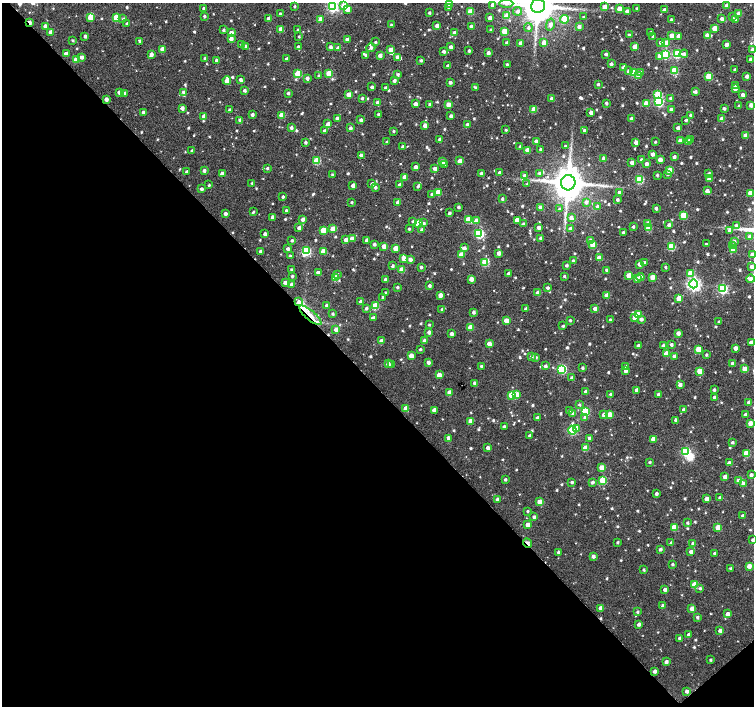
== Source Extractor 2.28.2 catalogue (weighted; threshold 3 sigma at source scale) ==
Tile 14 of 4 x 4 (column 2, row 4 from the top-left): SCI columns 1505-3008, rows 150-1556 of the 6021 x 5992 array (HDU 1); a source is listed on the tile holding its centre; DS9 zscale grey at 2 x 2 block average (1 PNG px = mean of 2 x 2 image px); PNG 756 x 708 px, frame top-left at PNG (2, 3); each listed source drawn as its Kron ellipse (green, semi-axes under 4 px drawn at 4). Shown black and unused: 46% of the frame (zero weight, under 2 of 3 exposures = <1% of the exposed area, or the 3 px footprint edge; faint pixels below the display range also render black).
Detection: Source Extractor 2.28.2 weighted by HDU 2 'WHT'; one run over the whole footprint, this tile lists its part. Background 0.0536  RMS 0.018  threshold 0.081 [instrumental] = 3 sigma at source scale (4.5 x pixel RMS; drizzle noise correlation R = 1.50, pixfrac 1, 0.0396/0.0396 arcsec/px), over >= 5 px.
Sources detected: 855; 1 inside a brighter object's white glare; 5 cosmic-ray / hot-pixel residue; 1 long thin detection or spike segment (spike, bleed or trail) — neither listed nor drawn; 2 coinciding with a brighter row at this scale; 14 inside a brighter listed object's ellipse — not listed separately; of the other 832, all 500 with FLUX_AUTO >= 5.69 (the completeness limit of this list) listed and drawn (332 fainter detections not listed), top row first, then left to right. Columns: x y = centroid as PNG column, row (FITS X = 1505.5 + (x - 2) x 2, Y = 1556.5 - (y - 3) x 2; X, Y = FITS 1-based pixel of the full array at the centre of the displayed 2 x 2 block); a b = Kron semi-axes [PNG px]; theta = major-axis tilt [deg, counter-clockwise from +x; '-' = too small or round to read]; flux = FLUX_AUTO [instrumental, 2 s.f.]
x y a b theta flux
449 4 3 3 - 14
506 4 7 3 0 12
493 5 3 3 - 33
294 6 2 2 - 6.3
333 6 4 4 - 580
344 6 3 3 - 100
538 6 7 6 - 11000
727 6 3 3 - 38
448 7 3 3 - 6.8
604 7 3 3 - 27
204 8 2 2 - 13
637 8 2 2 - 6.1
347 9 3 3 - 39
619 9 3 3 - 46
664 10 3 2 - 13
518 11 4 3 - 11
627 11 3 3 - 29
470 12 3 3 - 110
429 13 3 2 - 7.7
739 13 3 3 - 43
280 14 2 2 - 8.6
204 16 2 2 - 6.8
507 16 3 3 - 85
90 17 3 3 - 66
583 17 2 2 - 6.2
733 17 4 3 - 7.5
116 18 3 3 - 110
269 18 3 3 - 28
490 18 3 2 - 20
123 19 3 3 - 6
321 19 3 3 - 46
564 19 4 3 - 94
722 19 3 2 - 17
735 19 3 3 - 13
671 20 3 2 - 7.1
29 22 4 2 - 34
127 23 2 2 - 6.1
391 25 2 2 - 7.1
550 25 6 4 76 20
45 26 3 2 - 19
437 26 3 3 - 21
471 26 3 3 - 12
579 26 3 3 - 14
528 28 4 3 - 9.4
715 28 3 3 - 51
281 29 3 3 - 43
224 30 3 3 - 8.2
298 30 3 2 - 7.5
490 30 3 3 - 5.8
504 31 3 3 - 74
51 32 3 3 - 29
650 32 2 2 - 8
231 33 3 3 - 31
455 33 3 3 - 34
629 35 3 2 - 6.7
671 35 3 3 - 30
707 35 3 3 - 23
85 36 2 2 - 13
299 36 2 2 - 6
653 36 3 3 - 7.9
678 36 3 3 - 22
231 39 4 3 - 23
347 39 3 3 - 23
72 40 3 2 - 5.9
140 41 3 2 - 10
375 42 2 2 - 6.4
660 42 3 3 - 11
507 43 3 2 - 8.9
520 43 3 2 - 18
544 43 3 3 - 36
666 43 3 3 - 67
241 45 3 2 - 7.8
726 45 3 2 - 23
246 46 3 3 - 8.1
298 47 3 2 - 6.6
331 47 3 2 - 14
451 47 3 3 - 16
635 47 3 3 - 48
338 48 3 3 - 15
371 48 4 3 - 10
162 49 3 3 - 34
391 50 3 3 - 40
752 50 3 3 - 17
444 51 3 2 - 12
469 51 2 2 - 9
66 53 3 3 - 23
488 53 3 2 - 17
151 54 3 3 - 14
606 54 2 2 - 12
665 54 3 3 - 280
677 54 3 3 - 240
684 54 4 4 - 12
366 55 3 3 - 10
380 55 3 2 - 22
660 56 4 3 - 21
82 57 3 3 - 17
397 57 3 3 - 18
205 58 3 2 - 9.9
287 59 3 2 - 13
750 59 2 2 - 13
76 60 3 3 - 59
217 60 3 3 - 16
421 60 3 2 - 8.5
507 64 3 2 - 6.2
611 64 2 2 - 12
448 65 2 2 - 12
623 67 3 3 - 9.5
735 70 2 2 - 9.1
628 71 3 3 - 9.9
674 71 3 3 - 170
633 72 3 3 - 120
329 73 3 3 - 98
640 73 3 3 - 18
298 74 3 3 - 140
398 74 3 3 - 9.1
319 76 3 2 - 7.4
638 76 4 4 - 13
709 76 3 3 - 120
747 76 3 2 - 16
307 78 3 3 - 15
227 80 4 3 - 47
240 80 3 3 - 12
394 81 3 3 - 12
450 82 3 2 - 13
598 84 2 2 - 8.2
735 86 3 3 - 12
372 87 2 2 - 11
385 87 3 2 - 5.8
476 88 3 3 - 7.6
735 89 3 3 - 22
244 90 3 2 - 11
119 92 3 3 - 20
183 92 3 3 - 13
695 92 3 3 - 12
125 93 3 3 - 9.5
288 93 2 2 - 9.7
349 94 3 3 - 45
658 94 3 3 - 150
743 95 3 3 - 16
362 98 3 2 - 7.5
671 98 3 3 - 8.1
106 99 3 3 - 21
552 99 3 3 - 28
377 102 3 3 - 13
659 102 4 3 - 290
606 103 3 2 - 10
415 104 3 3 - 26
429 104 3 2 - 7.4
448 104 3 3 - 31
646 104 3 3 - 76
751 105 3 3 - 23
739 106 3 2 - 5.7
182 108 3 3 - 19
724 108 2 2 - 10
534 109 3 3 - 69
230 110 2 2 - 12
671 110 3 3 - 21
143 112 2 2 - 19
591 113 3 3 - 15
378 114 2 2 - 8.8
252 115 3 2 - 14
282 115 3 3 - 63
691 115 3 2 - 14
204 116 3 3 - 23
451 116 2 2 - 14
337 118 3 2 - 13
632 119 3 3 - 22
722 119 3 3 - 36
240 120 3 3 - 13
361 120 2 2 - 12
686 120 2 2 - 7.6
328 124 3 3 - 19
467 124 2 2 - 10
425 125 3 3 - 23
291 128 3 3 - 12
350 128 3 2 - 15
678 128 3 3 - 20
506 130 2 2 - 5.7
584 130 3 3 - 8.1
324 131 2 2 - 9.6
393 131 2 2 - 6.9
746 136 3 3 - 47
440 140 4 3 - 15
691 140 3 3 - 20
536 141 3 2 - 18
680 141 3 3 - 35
688 141 3 2 - 22
306 142 3 2 - 8.8
387 142 2 2 - 6.5
636 142 3 2 - 24
655 142 2 2 - 5.8
520 146 4 3 - 8.9
565 146 2 2 - 8.2
403 147 3 2 - 12
540 149 3 2 - 8.2
192 150 2 2 - 6.2
527 150 3 3 - 42
653 154 3 3 - 18
361 155 2 2 - 21
674 157 3 2 - 12
604 158 3 3 - 31
660 159 3 3 - 30
641 160 2 2 - 6.9
317 161 3 3 - 170
442 161 3 3 - 24
460 161 3 3 - 48
632 163 3 3 - 19
445 164 3 3 - 8.7
646 164 3 3 - 20
416 167 3 2 - 24
267 168 3 2 - 8.1
435 168 4 3 - 18
204 170 3 2 - 14
670 170 3 3 - 76
186 172 2 2 - 8.9
481 173 3 2 - 10
500 173 2 2 - 13
539 173 3 3 - 6.6
709 173 3 3 - 8
222 174 3 3 - 36
667 174 3 2 - 9.3
332 175 2 2 - 7.3
524 175 3 3 - 9.9
657 175 2 2 - 6.8
404 177 3 3 - 30
640 179 3 3 - 210
710 179 3 3 - 37
252 183 3 2 - 6.4
568 183 7 7 - 12000
372 184 3 3 - 11
527 184 3 2 - 6
209 185 2 2 - 6.1
353 185 3 2 - 22
399 185 3 2 - 15
418 186 3 2 - 7.1
375 187 3 3 - 9.6
201 189 3 3 - 13
707 191 3 3 - 23
438 192 3 3 - 92
620 192 3 3 - 18
750 193 3 3 - 56
432 194 3 3 - 9.3
283 197 2 2 - 8.6
502 199 3 2 - 9
617 200 2 2 - 9.8
352 202 2 2 - 6.3
398 202 3 3 - 42
586 202 4 4 - 14
598 206 3 3 - 8.3
458 207 2 2 - 9.5
541 208 3 3 - 40
656 208 2 2 - 11
559 209 3 3 - 5.9
286 210 2 2 - 9.2
253 212 4 2 - 6.4
225 213 2 2 - 16
449 213 2 2 - 10
684 216 3 3 - 130
272 217 3 2 - 18
571 218 4 3 - 23
303 219 3 3 - 22
468 220 3 3 - 100
517 220 3 3 - 47
413 221 3 3 - 7.9
476 221 3 3 - 40
418 223 3 3 - 110
423 223 3 3 - 8.5
648 223 4 3 - 17
523 224 2 2 - 8.6
669 225 3 2 - 12
736 225 4 3 - 11
538 227 3 2 - 19
633 227 2 2 - 6.7
299 228 3 3 - 20
649 228 3 3 - 85
333 229 3 3 - 60
409 229 2 2 - 7.1
421 229 3 2 - 6.3
571 229 3 3 - 37
323 230 3 3 - 82
729 230 4 3 - 10
623 232 3 2 - 6.9
479 233 4 3 - 360
265 234 2 2 - 16
750 236 3 3 - 15
353 238 3 3 - 11
541 238 3 2 - 17
292 240 3 2 - 7.9
346 240 3 3 - 25
367 240 2 2 - 14
591 240 3 3 - 17
734 241 3 3 - 12
374 244 2 2 - 13
706 244 2 2 - 6.7
593 245 3 3 - 83
384 246 3 3 - 46
732 246 4 3 - 9.2
671 247 3 3 - 180
396 248 3 3 - 42
464 248 3 3 - 14
288 249 3 2 - 11
733 250 3 3 - 60
260 251 2 2 - 17
306 251 4 3 - 310
323 251 3 3 - 65
499 253 3 3 - 25
461 255 3 3 - 62
752 255 3 3 - 33
290 256 3 2 - 5.9
404 258 3 3 - 41
599 258 3 3 - 69
410 259 3 3 - 20
573 261 3 2 - 11
485 262 3 3 - 200
644 263 3 3 - 14
639 264 3 3 - 21
567 265 3 3 - 8.8
393 266 3 2 - 10
421 267 2 2 - 10
666 267 3 2 - 6.7
752 267 3 3 - 19
291 269 3 2 - 6
402 270 3 3 - 80
606 270 3 2 - 7.6
318 272 3 2 - 20
508 273 3 2 - 12
690 273 3 3 - 38
337 275 3 3 - 7.2
292 276 3 3 - 7.1
564 276 2 2 - 7
629 276 3 3 - 71
640 277 4 3 - 27
653 277 3 3 - 47
335 278 3 3 - 96
386 279 3 3 - 23
471 279 3 3 - 29
637 279 3 3 - 34
750 279 4 3 - 25
285 282 4 3 - 13
291 284 3 3 - 14
694 284 4 4 - 1100
429 286 2 2 - 12
397 287 3 2 - 7.6
547 288 3 2 - 9.9
722 289 4 3 - 430
385 293 2 2 - 6.2
538 293 3 3 - 47
440 295 3 3 - 26
607 295 3 3 - 53
383 297 3 2 - 7
679 298 3 3 - 51
299 302 4 4 - 16
361 302 3 3 - 34
327 305 3 2 - 12
375 306 3 3 - 150
366 308 3 2 - 10
442 309 3 2 - 7.6
526 309 3 3 - 14
595 309 3 3 - 26
473 312 3 2 - 13
333 314 3 3 - 6.4
638 314 3 3 - 49
310 315 14 5 -40 49
374 318 3 3 - 11
635 318 3 3 - 40
641 319 3 3 - 13
570 320 2 2 - 6.2
610 320 2 2 - 6
506 321 3 3 - 55
719 322 2 2 - 6.7
429 325 3 2 - 6.1
563 326 3 2 - 6.6
471 327 3 3 - 74
336 329 3 3 - 24
429 332 3 3 - 17
678 333 3 3 - 20
451 334 2 2 - 16
381 341 3 3 - 24
425 341 3 3 - 26
751 342 3 2 - 22
489 344 3 3 - 40
671 345 3 3 - 11
638 346 2 2 - 14
663 346 3 3 - 14
735 348 3 2 - 21
420 349 2 2 - 7.2
698 349 3 3 - 70
667 354 3 3 - 82
706 355 3 2 - 6.8
411 356 3 3 - 43
674 356 3 3 - 17
532 357 3 3 - 10
536 357 3 2 - 8.1
428 362 3 3 - 17
732 363 3 2 - 16
388 364 3 3 - 21
392 364 3 3 - 7.9
481 366 2 2 - 7.7
546 366 3 3 - 11
625 366 3 3 - 11
582 368 2 2 - 8.4
562 369 4 3 - 340
745 369 3 3 - 54
626 371 3 3 - 21
700 371 3 3 - 75
439 375 3 3 - 40
572 378 3 3 - 20
475 383 3 2 - 13
680 385 3 3 - 15
637 390 3 3 - 23
714 390 2 2 - 9.1
586 391 3 3 - 22
449 392 3 3 - 42
611 394 3 2 - 9.3
512 395 3 3 - 130
516 395 3 3 - 63
658 395 3 3 - 12
714 397 3 3 - 19
749 402 3 3 - 19
579 405 3 3 - 6
406 409 3 3 - 61
434 410 3 3 - 26
684 410 3 3 - 21
570 411 3 3 - 17
585 412 3 3 - 250
572 413 4 3 - 7.5
604 415 3 3 - 22
609 415 3 3 - 61
745 415 2 2 - 16
538 418 3 3 - 20
584 418 4 3 - 6.3
676 420 3 3 - 19
471 421 3 3 - 40
750 423 3 3 - 30
504 427 3 2 - 12
577 428 4 4 - 18
572 430 4 4 - 320
529 435 3 2 - 8.6
448 438 3 2 - 24
590 438 3 3 - 22
653 439 3 3 - 44
732 442 3 2 - 8.9
488 448 3 3 - 18
586 448 3 3 - 82
686 451 4 3 - 270
747 453 3 3 - 110
650 462 3 2 - 6.6
729 463 3 3 - 21
601 468 3 3 - 51
751 475 3 3 - 13
725 477 4 3 - 19
505 480 3 2 - 7.8
603 480 3 3 - 160
738 481 3 3 - 25
572 482 2 2 - 9.1
592 482 3 3 - 12
744 484 3 3 - 37
656 494 2 2 - 9.8
720 498 3 3 - 11
497 499 2 2 - 17
707 499 3 3 - 28
540 502 3 3 - 66
527 511 2 2 - 6.1
742 515 2 2 - 7.6
534 517 3 2 - 11
688 523 3 3 - 7.4
528 525 3 3 - 34
674 528 3 3 - 95
718 528 3 3 - 77
753 540 3 2 - 12
618 542 2 2 - 6.8
528 543 5 2 - 28
671 543 3 2 - 11
693 543 3 3 - 15
660 549 3 2 - 12
558 552 3 3 - 8.9
691 552 3 3 - 18
714 553 2 2 - 7.3
593 556 3 3 - 17
673 565 3 3 - 7.4
749 566 3 3 - 35
731 569 2 2 - 9.7
644 570 2 2 - 7.7
694 585 3 3 - 91
700 588 3 3 - 8.4
665 590 3 2 - 17
663 605 3 3 - 16
601 608 3 3 - 40
692 608 3 3 - 35
637 612 2 2 - 7.3
728 614 3 3 - 25
697 617 3 2 - 10
639 624 3 2 - 15
720 631 3 2 - 19
689 634 3 2 - 16
680 638 3 2 - 13
710 660 2 2 - 7
666 662 3 2 - 17
655 671 3 3 - 17
687 691 3 3 - 17
Overlapping masked pixels (flux is a lower limit): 4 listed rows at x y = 29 22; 299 302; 310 315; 528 543
Isophote crosses this tile's border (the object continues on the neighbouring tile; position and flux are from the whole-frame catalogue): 7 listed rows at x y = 449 4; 506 4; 333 6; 538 6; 752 50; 752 255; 753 540